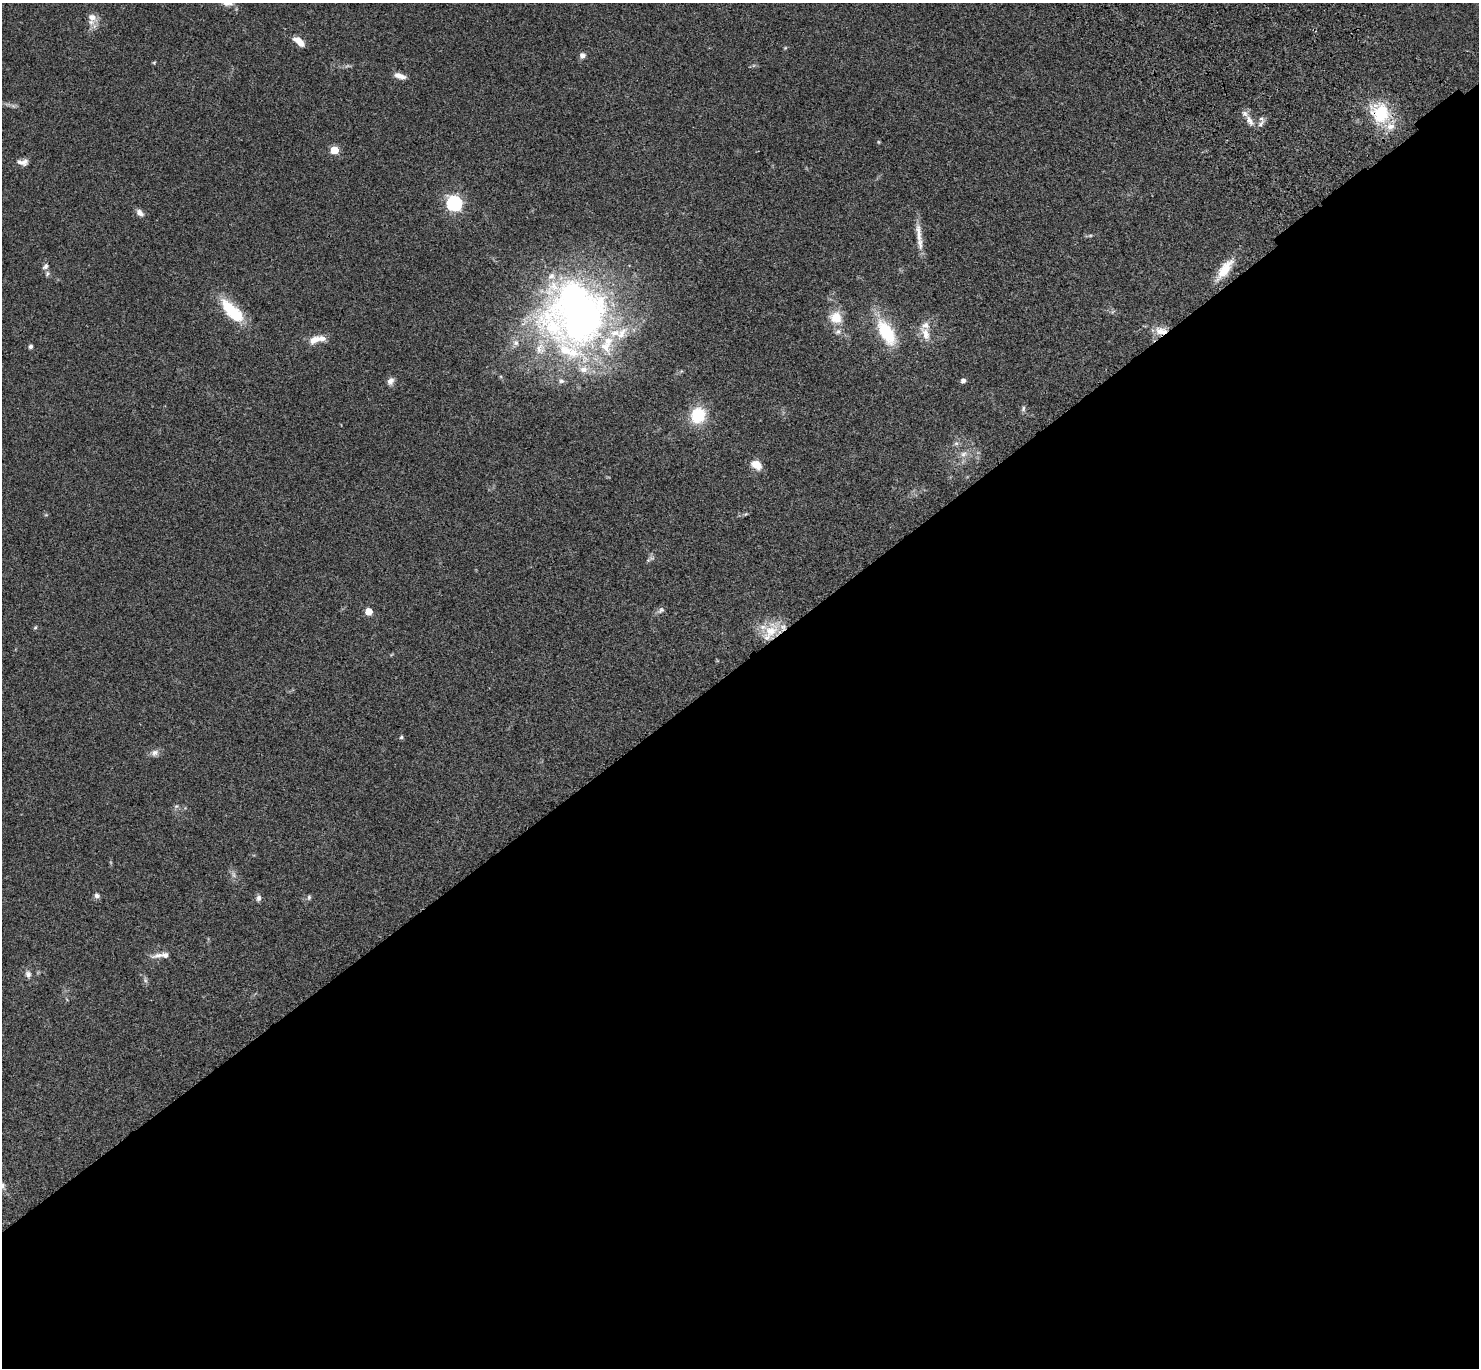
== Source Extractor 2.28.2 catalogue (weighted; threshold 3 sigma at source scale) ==
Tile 15 of 4 x 4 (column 3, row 4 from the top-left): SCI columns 3057-4533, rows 385-1750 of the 6109 x 6091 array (HDU 1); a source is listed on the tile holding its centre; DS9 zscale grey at full resolution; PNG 1481 x 1370 px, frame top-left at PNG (2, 3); no overlay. Shown black and unused: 52% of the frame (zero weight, under 3 of 4 exposures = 6% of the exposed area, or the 3 px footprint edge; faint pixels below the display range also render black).
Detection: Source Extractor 2.28.2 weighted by HDU 2 'WHT'; one run over the whole footprint, this tile lists its part. Background 0.0461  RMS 0.0052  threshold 0.0232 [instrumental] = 3 sigma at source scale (4.5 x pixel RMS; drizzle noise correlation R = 1.50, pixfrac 1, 0.05/0.05 arcsec/px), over >= 5 px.
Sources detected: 71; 2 too faint to see at this stretch — not listed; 18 inside a brighter listed object's ellipse — not listed separately; the other 51 listed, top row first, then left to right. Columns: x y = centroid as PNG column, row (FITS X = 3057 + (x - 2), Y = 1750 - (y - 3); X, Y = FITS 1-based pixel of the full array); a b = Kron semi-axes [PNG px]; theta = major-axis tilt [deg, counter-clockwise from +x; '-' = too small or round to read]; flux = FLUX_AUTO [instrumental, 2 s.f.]
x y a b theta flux
92 17 15 11 -53 4.6
299 42 15 7 -40 4.9
785 48 5 4 - 0.52
582 55 7 7 - 1.9
154 63 5 4 - 0.52
400 76 14 6 -18 3.6
13 106 8 4 -36 1.1
1380 113 26 23 -68 25
1249 121 17 8 -60 3.6
1261 124 12 6 53 2
878 142 6 4 -89 0.49
334 150 5 5 - 17
22 162 15 8 -1 3
454 203 7 6 - 130
140 213 10 7 -46 2.7
919 233 31 8 -84 6.6
1090 235 6 4 1 0.75
45 266 9 7 46 1.7
1224 270 30 11 54 11
47 274 8 6 59 1.1
232 311 36 14 -46 21
579 312 84 77 -66 240
1113 312 7 4 44 0.74
836 317 17 15 -44 9.2
1161 331 17 10 -10 5.7
886 332 40 18 -60 24
925 334 22 10 -67 6.3
314 340 14 9 29 5.1
31 346 5 5 - 1.2
390 381 10 8 64 2.4
963 381 4 4 - 2.3
1023 409 8 5 75 1.1
698 415 15 13 67 22
956 443 6 6 - 1.2
963 454 12 7 27 3
756 465 11 8 -32 6.6
746 514 6 4 13 0.67
649 559 13 5 36 1.3
661 610 11 6 35 1.6
368 611 5 5 - 10
35 627 5 4 - 0.61
771 631 32 16 50 14
401 737 6 4 25 0.77
155 753 11 9 21 2.5
176 806 7 5 42 1
97 896 7 6 - 1.6
309 897 7 5 81 0.91
258 898 9 6 86 1.6
158 955 21 7 10 3.4
28 974 9 7 -80 2.1
145 980 8 5 -82 1.2
Overlapping masked pixels (flux is a lower limit): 4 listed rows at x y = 1380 113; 1224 270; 1161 331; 771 631